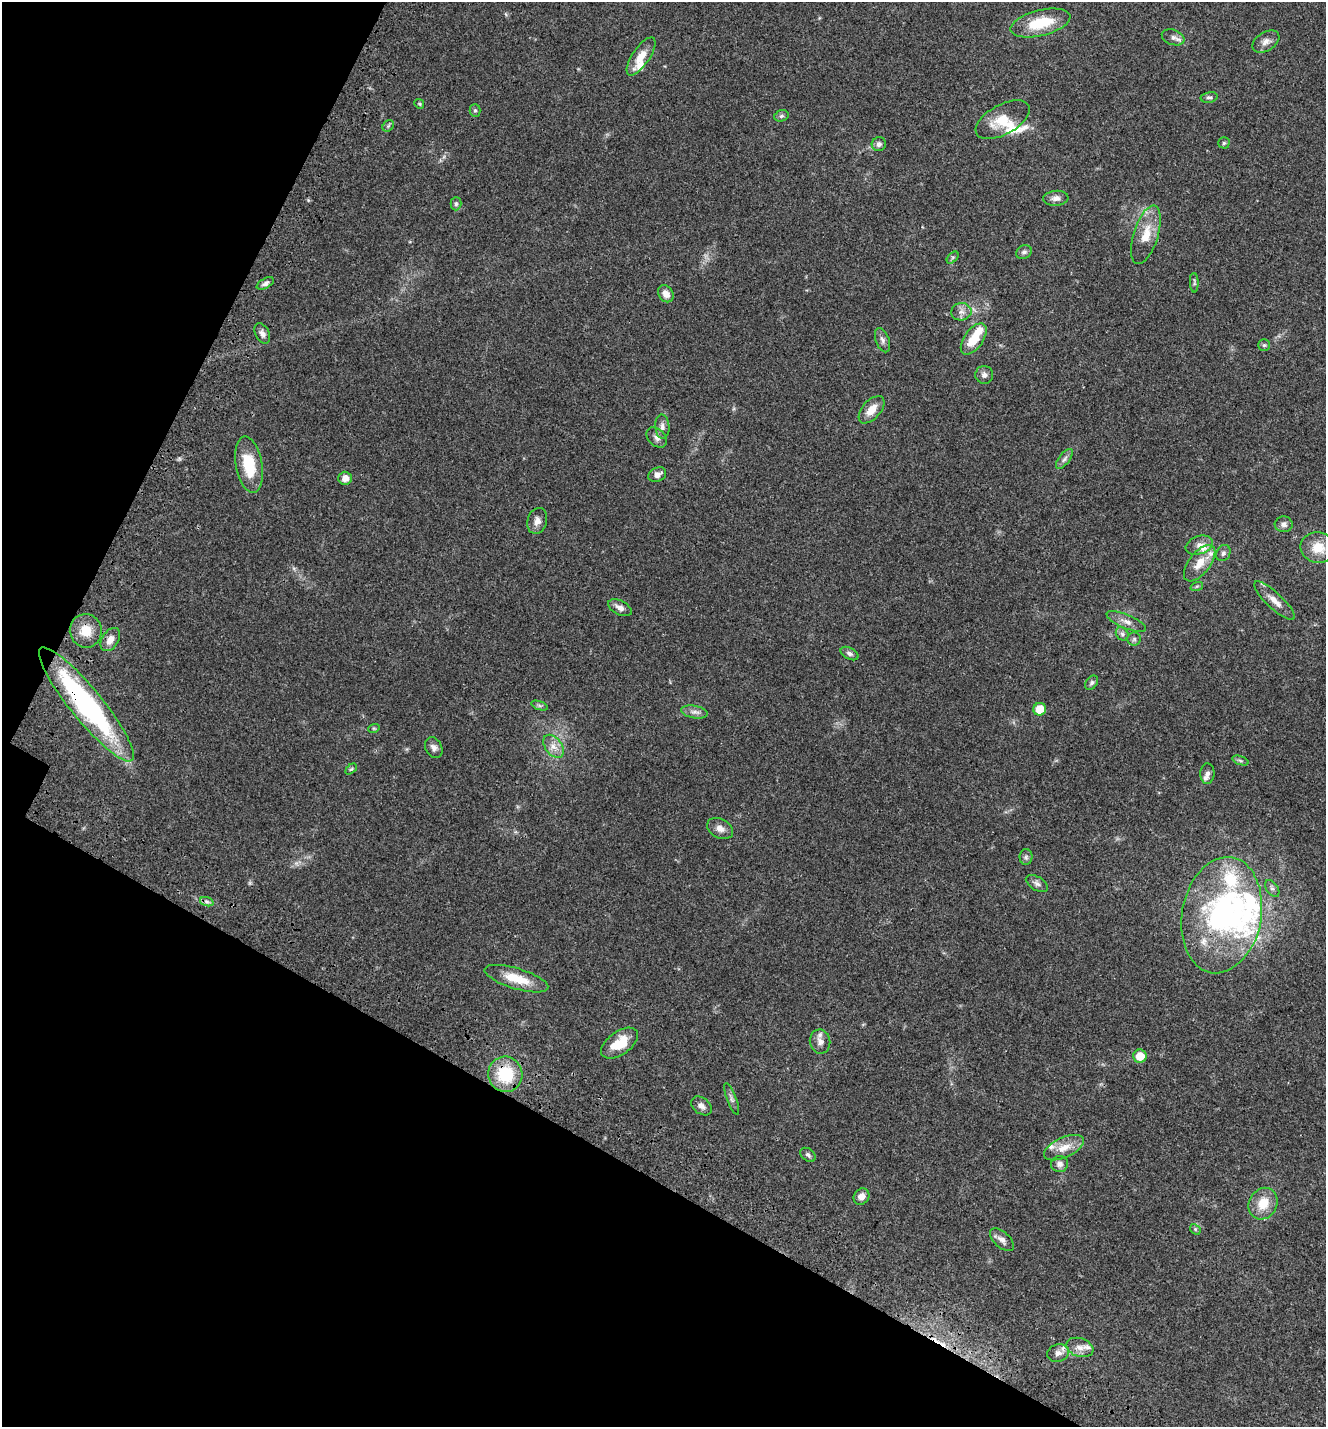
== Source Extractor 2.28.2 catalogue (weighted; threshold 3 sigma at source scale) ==
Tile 9 of 4 x 4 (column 1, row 3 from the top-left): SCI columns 364-1687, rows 1582-3006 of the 6087 x 5999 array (HDU 1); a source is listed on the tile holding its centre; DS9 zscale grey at full resolution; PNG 1328 x 1429 px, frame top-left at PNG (2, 2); each listed source drawn as its Kron ellipse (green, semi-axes under 4 px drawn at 4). Shown black and unused: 26% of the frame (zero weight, under 3 of 4 exposures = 9% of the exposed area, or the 3 px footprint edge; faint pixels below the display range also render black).
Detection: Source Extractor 2.28.2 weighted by HDU 2 'WHT'; one run over the whole footprint, this tile lists its part. Background 0.0494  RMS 0.0041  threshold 0.0186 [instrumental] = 3 sigma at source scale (4.5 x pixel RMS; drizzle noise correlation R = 1.50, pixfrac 1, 0.0396/0.0396 arcsec/px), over >= 5 px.
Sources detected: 96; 1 too faint to see at this stretch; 2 inside a brighter object's white glare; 1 cosmic-ray / hot-pixel residue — neither listed nor drawn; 11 inside a brighter listed object's ellipse — not listed separately; the other 81 listed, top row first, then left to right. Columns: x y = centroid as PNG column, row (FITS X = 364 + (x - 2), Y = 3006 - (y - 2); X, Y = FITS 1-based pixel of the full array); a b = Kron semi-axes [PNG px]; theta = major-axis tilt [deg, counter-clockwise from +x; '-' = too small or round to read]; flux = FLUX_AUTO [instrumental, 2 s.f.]
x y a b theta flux
1040 23 31 12 14 15
1173 37 12 7 -20 1.8
1266 42 15 9 31 2.7
641 56 22 8 56 6
1209 97 8 5 11 0.96
419 104 5 4 - 0.5
475 110 6 5 - 0.74
781 116 7 5 16 0.87
1003 120 30 15 29 10
388 126 6 5 - 0.66
1224 143 5 5 - 0.66
879 144 7 7 - 1.4
1056 198 12 7 5 2.1
456 204 6 5 - 0.84
1146 235 30 12 73 8.8
1024 252 8 6 24 1.2
953 258 7 4 46 0.74
265 283 9 5 29 1.4
1194 283 10 4 -87 0.77
666 294 9 7 -57 3
961 312 10 8 6 2.3
262 333 11 7 -62 1.8
974 339 18 9 55 9.3
882 340 12 7 -70 1.6
1264 345 6 5 - 0.72
984 375 9 9 - 1.6
871 410 16 9 48 5.1
662 426 12 7 -86 1.8
657 438 12 8 -45 1.8
1064 459 12 5 52 1.6
249 465 28 13 -80 15
657 475 9 7 25 2.1
345 478 7 6 - 2.6
537 521 13 9 75 2.6
1284 524 9 8 - 1.5
1199 545 14 9 19 3
1318 548 18 15 -11 8
1223 553 8 6 63 1.2
1200 563 21 10 52 6.6
1197 586 6 4 18 0.64
1275 601 27 8 -43 4.1
620 608 13 7 -26 2
1126 622 21 7 -23 3
86 631 17 16 - 7.3
1122 634 7 5 -47 1
1134 639 6 6 - 0.95
110 640 13 8 58 3.6
849 653 10 5 -28 1.4
1092 683 8 5 52 0.91
86 704 72 16 -51 90
539 706 9 4 -19 0.78
1040 709 6 6 - 7
694 712 13 6 -10 1.9
374 728 6 3 18 0.42
554 746 13 8 -53 3.5
434 748 11 8 -64 1.8
1240 761 8 3 -19 0.74
351 769 6 4 43 0.58
1207 774 10 7 88 1.5
720 828 14 9 -28 2.6
1026 857 8 6 88 1.1
1037 884 12 6 -31 1.6
1272 888 9 5 -55 1.2
207 902 7 4 -19 0.93
1222 915 59 39 80 82
516 979 33 10 -17 10
820 1041 12 10 -82 2.8
620 1043 21 11 35 10
1140 1056 6 6 - 6.3
505 1074 18 17 - 19
732 1099 16 5 -69 1.4
701 1106 12 8 -37 2
1064 1148 21 10 24 5.4
808 1155 8 6 -39 1
1060 1164 8 8 - 1.7
861 1197 8 7 - 2.8
1263 1204 16 14 61 8.2
1195 1229 6 4 -47 0.59
1002 1240 14 7 -43 2.3
1080 1347 14 9 -18 3
1058 1353 11 8 13 2.6
Overlapping masked pixels (flux is a lower limit): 3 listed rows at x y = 86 704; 1222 915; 505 1074